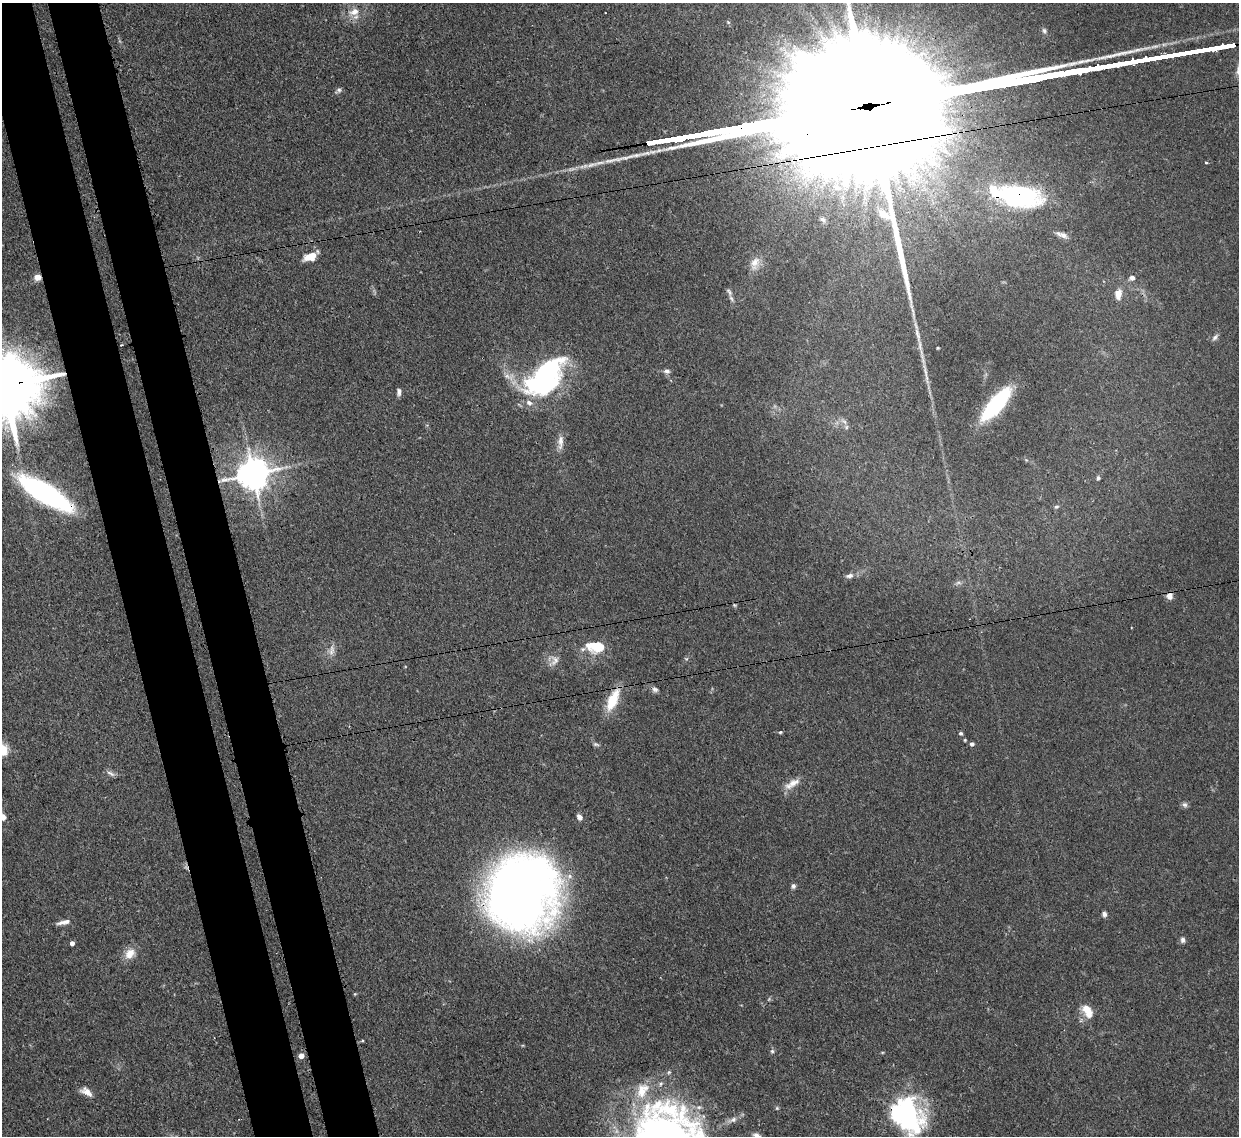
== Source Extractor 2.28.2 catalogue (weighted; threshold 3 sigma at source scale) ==
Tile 11 of 4 x 4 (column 3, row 3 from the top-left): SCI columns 2550-3786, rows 1351-2484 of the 5105 x 5088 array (HDU 1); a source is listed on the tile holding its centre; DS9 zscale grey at full resolution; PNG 1241 x 1138 px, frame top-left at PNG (2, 3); no overlay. Shown black and unused: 9% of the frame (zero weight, under 3 of 4 exposures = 9% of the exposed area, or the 3 px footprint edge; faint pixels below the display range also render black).
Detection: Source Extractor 2.28.2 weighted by HDU 2 'WHT'; one run over the whole footprint, this tile lists its part. Background 0.146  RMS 0.0052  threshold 0.0234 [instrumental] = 3 sigma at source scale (4.5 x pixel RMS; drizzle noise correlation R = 1.50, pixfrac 1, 0.05/0.05 arcsec/px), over >= 5 px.
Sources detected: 82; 2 too faint to see at this stretch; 3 inside a brighter object's white glare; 4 long thin detections or spike segments (spike, bleed or trail) — not listed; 2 inside a brighter listed object's ellipse — not listed separately; the other 71 listed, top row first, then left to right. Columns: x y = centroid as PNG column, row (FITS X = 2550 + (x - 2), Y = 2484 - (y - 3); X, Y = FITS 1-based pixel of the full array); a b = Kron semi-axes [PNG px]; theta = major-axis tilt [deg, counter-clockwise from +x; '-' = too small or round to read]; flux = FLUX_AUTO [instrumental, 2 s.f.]
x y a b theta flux
354 12 14 9 19 6
728 22 4 4 - 0.59
1044 31 7 6 - 1.2
1219 47 22 3 9 1800
1175 55 19 3 9 1700
339 90 7 5 -90 1.3
1206 162 3 3 - 0.66
837 187 16 11 -35 8.4
1017 195 55 26 -13 72
823 220 10 7 -35 2.1
1062 235 17 6 -20 2.9
310 256 14 7 20 8.1
755 263 19 10 71 5.2
38 277 6 5 - 5.4
1132 278 6 5 - 2.3
729 292 12 6 -54 1.7
1118 294 10 7 83 5.2
917 335 27 5 -75 5.3
1215 337 10 5 49 1.6
122 345 3 2 - 0.72
938 348 3 2 - 0.57
667 371 8 6 1 1.7
509 376 19 8 -8 5
545 377 29 16 48 160
5 386 25 16 6 6200
399 392 8 4 -87 1.7
529 403 10 7 -25 2.8
996 405 35 12 49 55
844 421 7 4 -20 1.2
846 427 7 4 89 0.9
560 442 22 7 86 4
253 474 10 9 - 1100
1098 478 6 4 89 0.89
45 493 50 14 -31 110
1056 507 6 5 - 0.92
849 576 10 7 12 2.2
1170 596 10 8 84 3
734 605 6 4 -45 0.66
598 647 16 11 8 16
332 650 16 7 80 3.5
555 660 15 11 69 4
655 689 9 6 -22 1.6
613 700 29 11 66 14
780 732 5 3 - 0.61
961 733 5 4 - 0.83
965 740 3 3 - 0.53
596 744 8 5 -20 1.1
972 744 4 4 - 1.7
111 773 13 5 -29 1.8
792 784 23 8 31 5.3
1185 805 8 7 - 1.5
3 817 8 7 - 2.6
579 817 6 5 - 2.7
793 886 6 5 - 1.5
522 895 66 58 75 470
1104 914 6 6 - 1.5
66 921 18 5 11 3.1
1183 940 8 6 -90 1.5
72 943 4 4 - 2.2
130 953 16 11 45 6
355 994 4 4 - 0.52
1087 1010 16 9 -59 8.3
363 1041 3 2 - 0.64
772 1051 6 6 - 0.98
301 1056 4 4 - 4.6
642 1090 24 16 66 14
86 1092 15 8 -29 4.1
777 1108 5 5 - 0.7
908 1115 44 26 -64 78
733 1120 14 7 26 3
757 1135 11 6 -27 2.5
Overlapping masked pixels (flux is a lower limit): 10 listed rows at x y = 1219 47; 1017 195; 38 277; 5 386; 253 474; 45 493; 1170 596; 613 700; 522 895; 908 1115
Isophote crosses this tile's border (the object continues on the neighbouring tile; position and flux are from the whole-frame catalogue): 5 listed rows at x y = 5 386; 45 493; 3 817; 908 1115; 757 1135